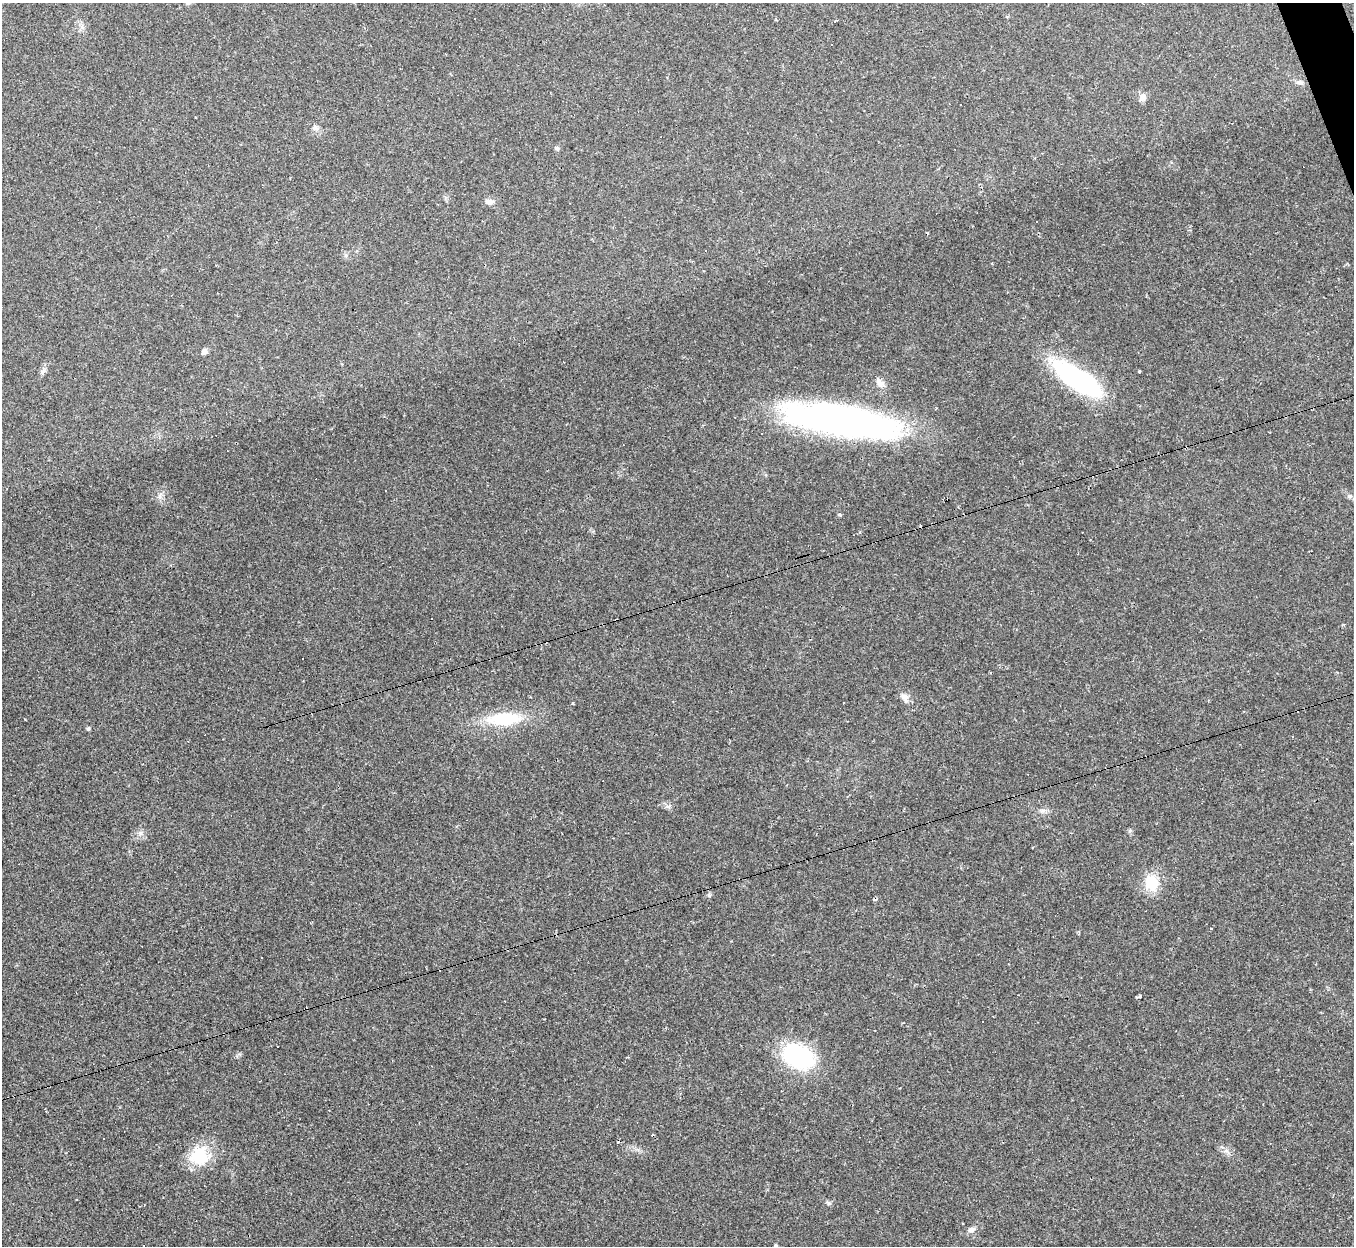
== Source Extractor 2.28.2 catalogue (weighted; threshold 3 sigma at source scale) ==
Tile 10 of 4 x 4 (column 2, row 3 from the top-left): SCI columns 1353-2704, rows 1515-2758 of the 5407 x 5390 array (HDU 1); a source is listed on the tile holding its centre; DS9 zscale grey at full resolution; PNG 1356 x 1248 px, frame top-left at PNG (2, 3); no overlay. Shown black and unused: <1% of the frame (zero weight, under 2 of 3 exposures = <1% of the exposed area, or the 3 px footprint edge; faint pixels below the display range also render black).
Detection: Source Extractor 2.28.2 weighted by HDU 2 'WHT'; one run over the whole footprint, this tile lists its part. Background 0.0571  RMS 0.0059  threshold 0.0264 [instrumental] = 3 sigma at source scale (4.5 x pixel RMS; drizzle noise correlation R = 1.50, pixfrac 1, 0.05/0.05 arcsec/px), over >= 5 px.
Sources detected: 53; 22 cosmic-ray / hot-pixel residue — not listed; the other 31 listed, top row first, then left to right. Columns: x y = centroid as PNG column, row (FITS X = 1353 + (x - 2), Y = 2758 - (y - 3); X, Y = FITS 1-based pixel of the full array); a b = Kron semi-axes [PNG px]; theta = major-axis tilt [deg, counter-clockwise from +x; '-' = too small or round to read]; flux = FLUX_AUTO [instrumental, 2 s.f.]
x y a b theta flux
835 21 3 3 - 48
1300 82 9 5 -5 1.7
1143 97 11 8 42 2.7
315 128 9 7 -32 2.2
557 148 6 5 - 1
489 202 12 6 -7 2.7
204 352 8 6 37 2
1139 371 3 3 - 1.1
42 372 8 5 32 1.4
1078 379 57 19 -33 91
880 382 17 6 -45 3.2
842 421 116 28 -9 230
1349 496 7 6 - 1.4
839 515 5 4 - 0.89
303 659 2 2 - 0.42
905 697 14 9 -62 3.6
504 719 43 15 3 29
88 729 6 4 74 0.89
668 806 7 4 18 1.2
1042 811 7 4 19 1.4
140 833 6 6 - 1.7
1152 883 17 15 -78 17
709 895 6 5 - 1
1211 928 3 3 - 1.1
983 1021 3 2 - 0.65
798 1056 28 20 -27 67
103 1139 3 3 - 0.77
199 1156 26 24 23 22
829 1203 6 5 - 1.1
971 1229 11 7 22 2.3
776 1246 5 4 - 0.97
Overlapping masked pixels (flux is a lower limit): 1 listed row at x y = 842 421
Isophote crosses this tile's border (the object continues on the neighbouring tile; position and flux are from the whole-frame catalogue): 1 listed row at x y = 776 1246
Unlisted compact peaks at least as high as the median listed source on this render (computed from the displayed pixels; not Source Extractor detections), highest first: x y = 1140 996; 159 496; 239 1054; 1226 1151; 573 703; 1130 830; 25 719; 346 255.